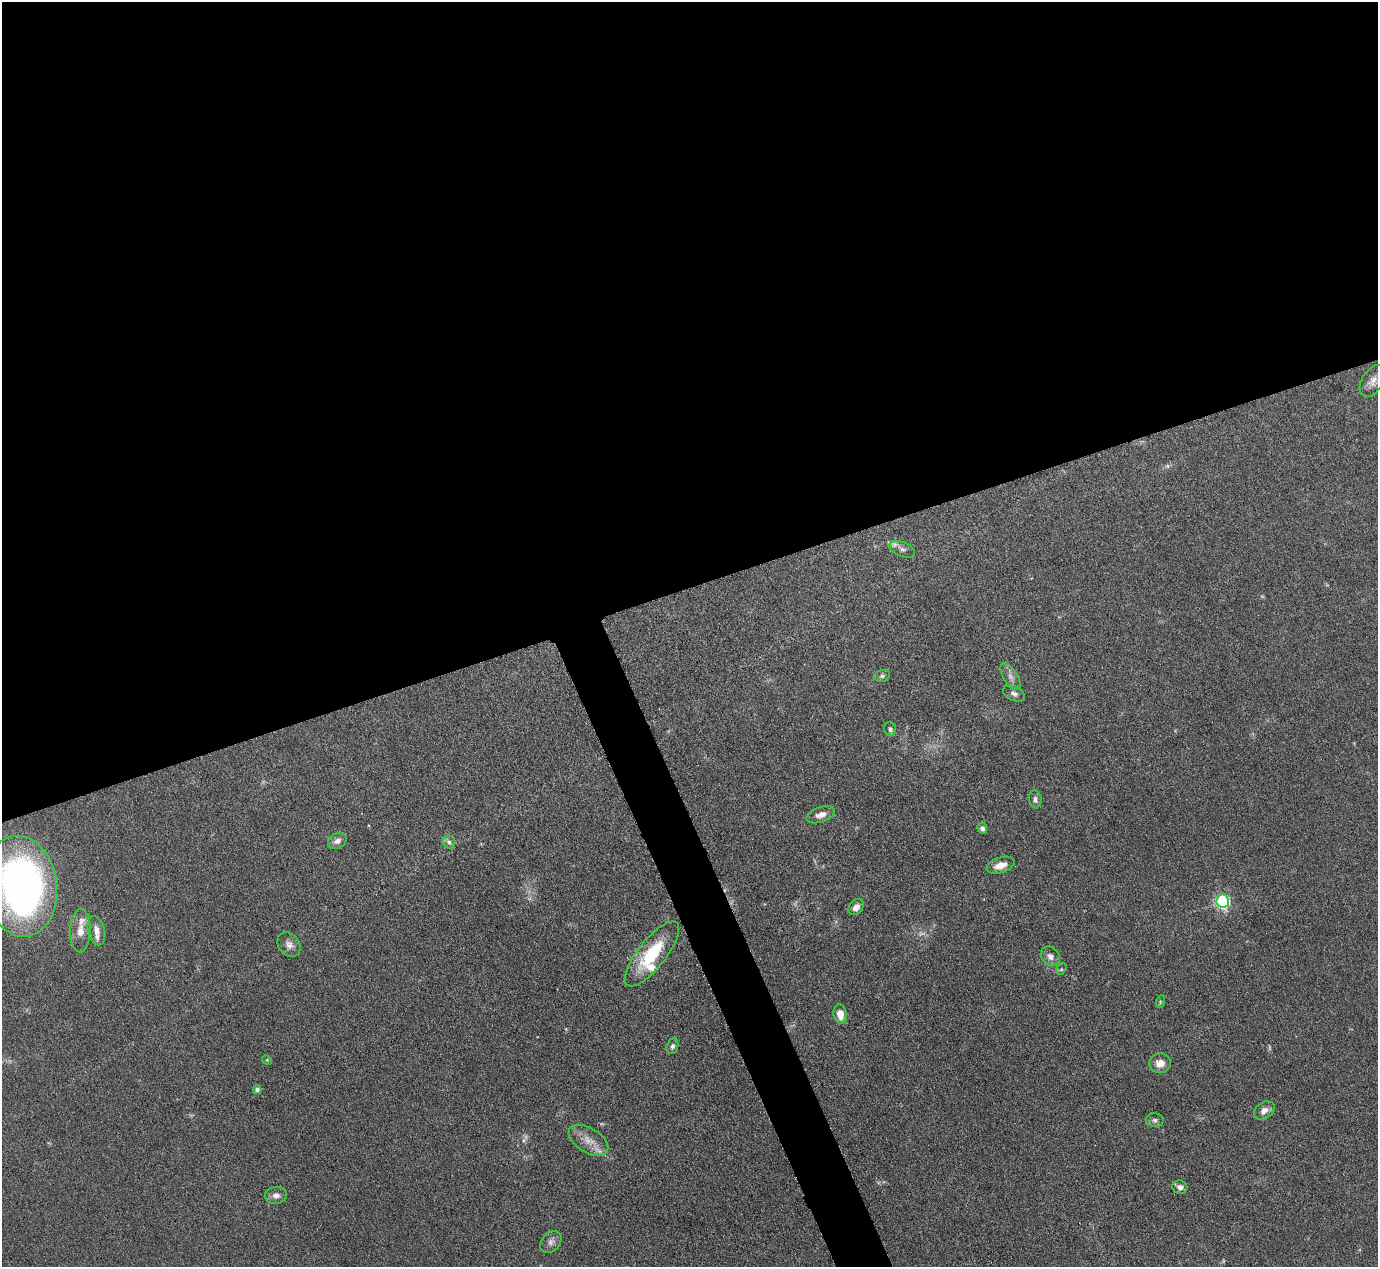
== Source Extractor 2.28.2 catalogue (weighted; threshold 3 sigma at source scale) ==
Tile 2 of 4 x 4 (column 2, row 1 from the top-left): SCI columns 1377-2752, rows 3945-5209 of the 5503 x 5489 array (HDU 1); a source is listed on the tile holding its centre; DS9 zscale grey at full resolution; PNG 1380 x 1269 px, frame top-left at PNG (2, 2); each listed source drawn as its Kron ellipse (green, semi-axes under 4 px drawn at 4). Shown black and unused: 49% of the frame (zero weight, under 3 of 6 exposures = <1% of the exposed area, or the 3 px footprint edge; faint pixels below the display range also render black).
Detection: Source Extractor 2.28.2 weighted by HDU 2 'WHT'; one run over the whole footprint, this tile lists its part. Background 0.0746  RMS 0.0042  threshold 0.0172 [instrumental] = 3 sigma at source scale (4.09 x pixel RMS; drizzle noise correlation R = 1.36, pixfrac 0.8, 0.05/0.05 arcsec/px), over >= 5 px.
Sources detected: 43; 7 too faint to see at this stretch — neither listed nor drawn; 3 inside a brighter listed object's ellipse — not listed separately; the other 33 listed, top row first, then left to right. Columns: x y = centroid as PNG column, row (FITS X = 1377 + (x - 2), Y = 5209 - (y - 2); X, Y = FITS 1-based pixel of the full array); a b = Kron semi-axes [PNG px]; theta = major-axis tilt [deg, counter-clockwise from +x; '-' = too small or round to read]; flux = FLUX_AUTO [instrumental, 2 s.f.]
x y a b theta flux
1373 381 17 10 58 3.1
902 549 13 7 -22 1.9
882 676 8 6 19 0.94
1011 677 15 7 -58 2.3
1014 693 11 7 -25 1.5
890 729 7 5 -67 0.95
1035 799 9 6 -83 1.3
821 815 15 7 19 2.8
982 828 5 5 - 0.99
337 841 10 7 30 1.9
449 842 6 6 - 1.1
1000 865 14 7 18 4.1
20 886 51 36 -82 180
1223 901 6 6 - 78
856 907 9 6 47 2.5
80 931 22 10 88 4.8
96 931 15 8 -77 3.1
289 945 13 10 -52 2.5
652 954 40 14 52 22
1050 956 11 8 -47 2.1
1061 969 6 4 58 0.57
1160 1002 6 4 73 0.46
840 1014 10 6 -79 4.3
672 1046 8 6 70 1.2
267 1060 5 4 - 0.39
1160 1063 11 9 2 3.7
257 1090 4 4 - 1.9
1264 1110 11 8 37 2.7
1155 1120 9 7 -4 1.2
588 1140 22 12 -32 5.7
1180 1187 8 6 -27 1.8
276 1195 11 8 8 2.3
551 1242 12 9 46 2.2
Isophote crosses this tile's border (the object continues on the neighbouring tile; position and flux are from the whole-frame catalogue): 1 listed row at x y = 20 886